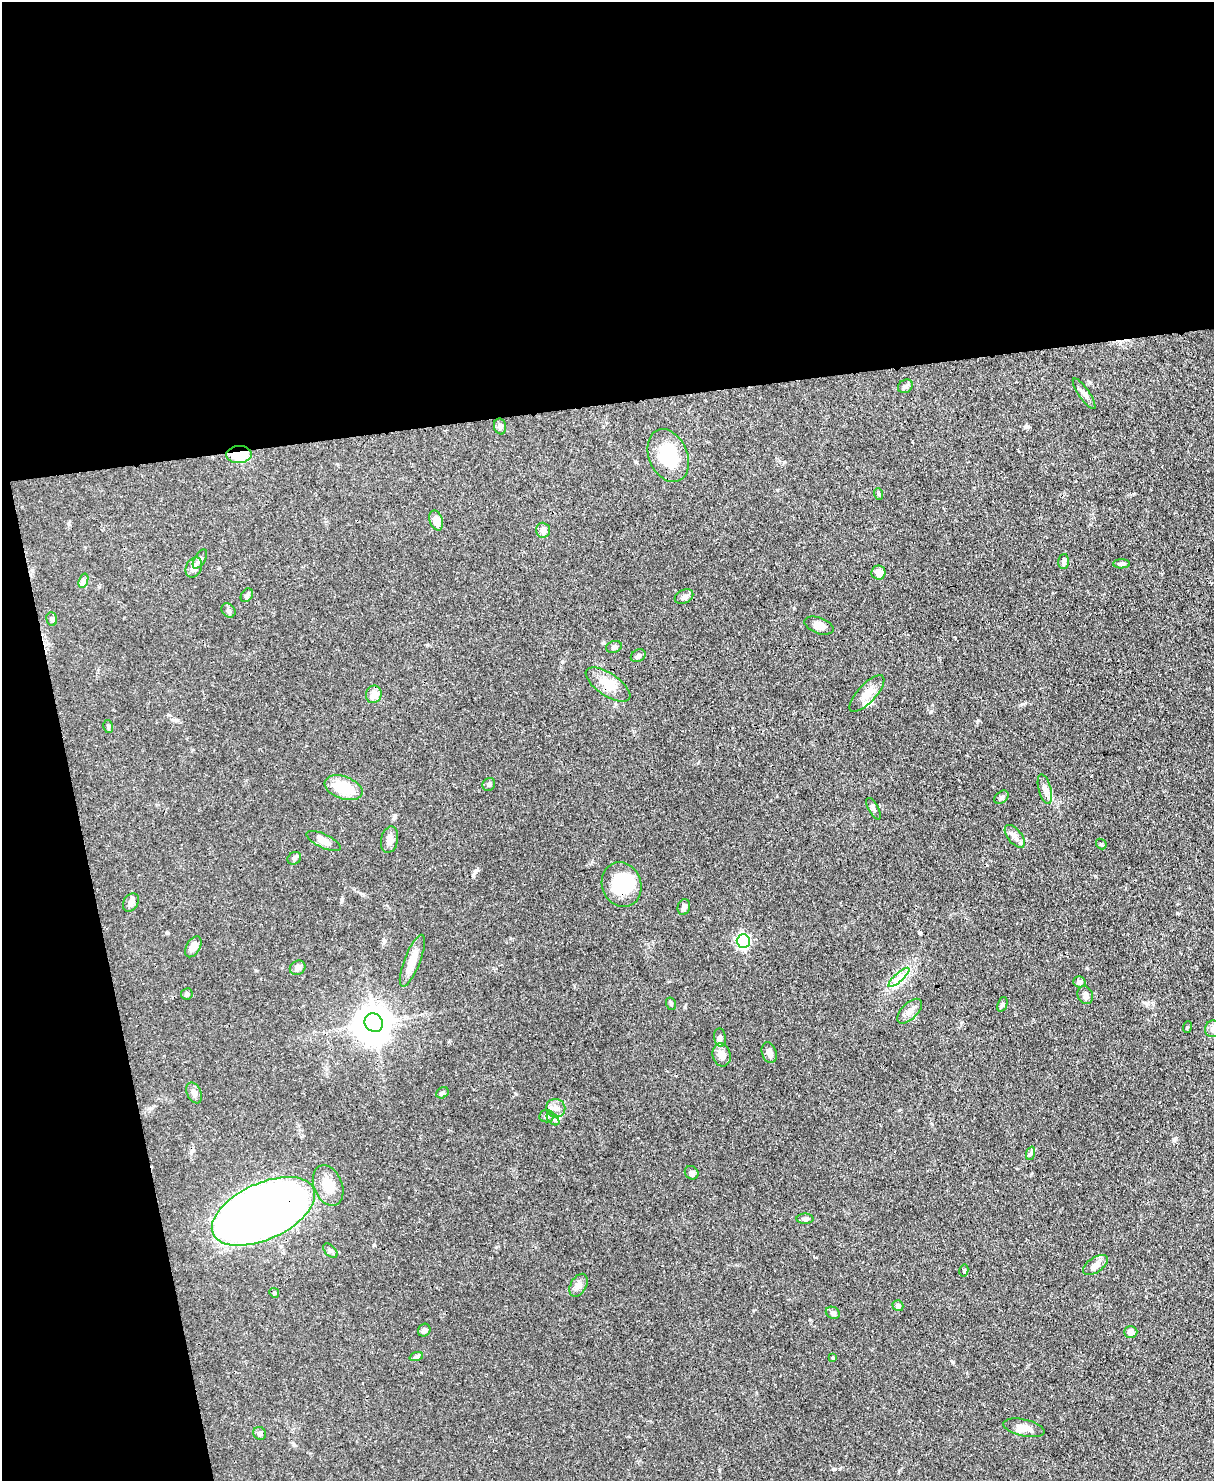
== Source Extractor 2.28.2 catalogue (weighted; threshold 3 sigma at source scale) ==
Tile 1 of 4 x 3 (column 1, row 1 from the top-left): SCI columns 75-1286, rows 3173-4651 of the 4993 x 4978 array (HDU 1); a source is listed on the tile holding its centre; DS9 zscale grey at full resolution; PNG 1216 x 1483 px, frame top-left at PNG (2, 2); each listed source drawn as its Kron ellipse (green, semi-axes under 4 px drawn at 4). Shown black and unused: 33% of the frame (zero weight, under 3 of 4 exposures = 9% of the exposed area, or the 3 px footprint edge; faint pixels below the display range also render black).
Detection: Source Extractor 2.28.2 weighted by HDU 2 'WHT'; one run over the whole footprint, this tile lists its part. Background 0.0552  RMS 0.0038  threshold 0.0172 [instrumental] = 3 sigma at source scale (4.5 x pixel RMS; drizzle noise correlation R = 1.50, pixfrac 1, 0.05/0.05 arcsec/px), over >= 5 px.
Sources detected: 82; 2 inside a brighter object's white glare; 1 cosmic-ray / hot-pixel residue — neither listed nor drawn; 1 inside a brighter listed object's ellipse — not listed separately; the other 78 listed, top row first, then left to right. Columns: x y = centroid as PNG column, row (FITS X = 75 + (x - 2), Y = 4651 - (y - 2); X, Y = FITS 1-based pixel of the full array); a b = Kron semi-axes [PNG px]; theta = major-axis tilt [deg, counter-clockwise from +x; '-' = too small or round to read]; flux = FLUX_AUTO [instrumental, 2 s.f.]
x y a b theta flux
905 386 8 6 33 1
1084 394 18 5 -55 1.6
500 426 8 6 -76 0.99
239 455 13 8 3 15
668 456 28 19 -67 17
879 494 6 3 -71 0.49
436 520 10 6 -73 3.6
543 530 7 7 - 1.6
200 559 11 5 59 1
1064 561 7 5 89 1.2
1122 564 8 4 0 0.86
194 567 10 8 64 3
878 573 7 7 - 3.1
83 581 7 4 72 0.9
247 595 7 5 53 0.8
684 597 10 6 25 1.4
228 610 8 6 -46 0.99
52 619 7 5 -70 0.85
819 626 15 8 -20 2.7
614 647 8 6 16 0.96
638 656 8 6 28 1.1
608 684 26 11 -34 6.5
867 693 23 9 47 4.4
374 694 9 8 - 3.4
108 726 6 5 - 0.64
489 784 7 6 - 0.76
343 788 20 11 -20 12
1045 789 15 6 -75 2
1001 797 8 5 39 0.77
873 809 12 4 -61 0.98
1015 836 13 7 -51 2
389 840 13 8 78 2.1
324 841 18 7 -25 2.8
1101 844 6 4 -46 0.54
294 858 7 6 - 0.98
622 884 23 19 -70 20
131 902 10 7 58 1.6
684 907 8 6 71 1.3
743 941 7 6 - 66
193 947 11 7 59 2.8
412 961 27 8 68 5.4
298 968 8 7 - 1.6
899 977 13 3 42 1.7
1079 982 6 5 - 1.2
187 994 5 5 - 0.66
1085 995 9 7 -63 1.4
671 1004 6 5 - 0.59
1002 1004 7 4 70 0.65
910 1011 15 8 45 2.4
374 1023 10 8 -47 500
1187 1027 6 3 71 0.37
1212 1029 8 7 - 1.3
720 1038 9 5 -83 1
769 1053 10 7 -71 1.7
722 1055 12 9 -76 3.5
194 1093 11 7 -66 1.8
442 1093 6 5 - 0.75
556 1108 9 9 - 2.1
546 1116 7 6 - 1.2
553 1119 7 4 -45 0.86
1031 1153 7 4 71 0.78
692 1173 7 6 - 0.82
328 1185 21 14 -68 6.3
263 1211 55 28 24 420
805 1219 8 5 0 0.93
330 1251 9 5 -44 0.91
1095 1265 14 7 35 2.4
964 1270 6 4 78 0.49
578 1285 12 8 61 1.9
274 1293 5 4 - 0.47
898 1306 5 5 - 1.2
833 1313 7 5 -25 0.94
424 1330 7 6 - 1.1
1131 1332 6 6 - 1.6
416 1357 7 4 19 0.64
833 1358 4 4 - 0.5
1024 1428 21 8 -13 3.6
260 1433 7 6 - 1
Overlapping masked pixels (flux is a lower limit): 4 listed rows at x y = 239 455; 608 684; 622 884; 263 1211
Isophote crosses this tile's border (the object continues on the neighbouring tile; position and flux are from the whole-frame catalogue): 1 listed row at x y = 1212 1029
Unlisted compact peaks at least as high as the median listed source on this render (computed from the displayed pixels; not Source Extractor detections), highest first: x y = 833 1469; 1177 913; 476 870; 978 720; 1095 876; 931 711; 794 608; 1026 426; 953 1362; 603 643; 516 1094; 919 933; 1087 968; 1174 1140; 342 899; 685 1007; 1146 1003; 374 1245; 389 1197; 168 933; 962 1022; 1023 704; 496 1247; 562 662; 719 1470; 255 970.